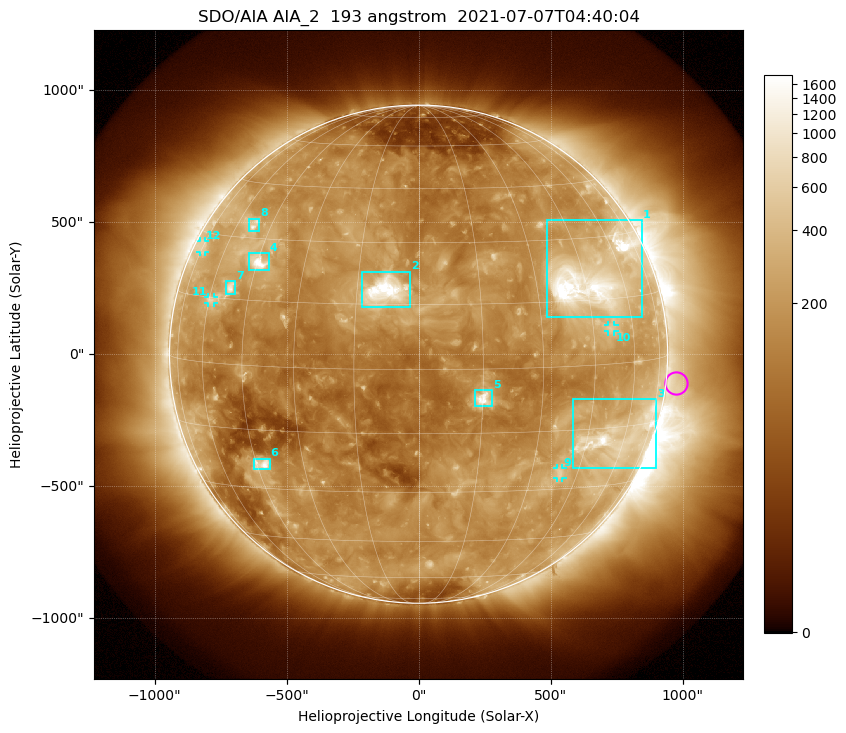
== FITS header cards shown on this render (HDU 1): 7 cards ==
TELESCOP= 'SDO/AIA '           / For AIA: SDO/AIA
INSTRUME= 'AIA_2   '           / For AIA: AIA_ATA1, AIA_ATA2, AIA_ATA3 or AIA_AT
WAVELNTH=                  193 / [angstrom] Wavelength
WAVEUNIT= 'angstrom'           / Wavelength unit: angstrom
DATE-OBS= '2021-07-07T04:40:04.843' / [ISO] Date when observation started; ISO 8
CTYPE1  = 'HPLN-TAN'           / CTYPE1: HPLN
CTYPE2  = 'HPLT-TAN'           / CTYPE2: HPLT

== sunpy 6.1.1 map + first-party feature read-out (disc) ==
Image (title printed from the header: SDO/AIA AIA_2  193 angstrom  2021-07-07T04:40:04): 1024 x 1024 px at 2.4 arcsec/px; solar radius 944 arcsec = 393 px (full disc in frame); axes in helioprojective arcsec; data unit not stated in the header (colour bar unlabelled)
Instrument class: DISC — disc imager (sunpy class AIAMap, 193 A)
Bright regions (active regions / flare kernels): reference = the median radial profile (limb darkening/brightening removed); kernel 9 px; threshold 5 sigma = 319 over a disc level ~158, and >= 1.15x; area >= 12 px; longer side >= 9 px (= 22 arcsec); searched inside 0.97 R_sun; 12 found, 12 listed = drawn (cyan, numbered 1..; 4 of them under ~33 arcsec drawn as corner ticks so the feature stays visible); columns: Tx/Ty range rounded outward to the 5 arcsec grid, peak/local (2 s.f.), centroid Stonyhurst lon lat
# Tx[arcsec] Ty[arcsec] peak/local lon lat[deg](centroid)
1 485..845 140..510 16 +48 +20
2 -215..-30 175..315 22 -8 +18
3 580..900 -430..-170 10 +57 -18
4 -645..-565 320..385 11 -45 +24
5 210..280 -200..-135 11 +15 -7
6 -625..-565 -440..-395 8.2 -43 -24
7 -730..-695 225..275 5.8 -52 +18
8 -645..-605 465..515 4.7 -52 +33
9 525..545 -470..-430 3.4 +39 -26
10 715..745 85..110 3.4 +51 +8
11 -800..-775 195..215 3.3 -59 +14
12 -830..-805 385..430 2.6 -75 +26
Off-limb structures (1.02-1.3 R_sun): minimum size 162 px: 3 found; the strongest spans PA ~220..320 deg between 1.02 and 1.3 R_sun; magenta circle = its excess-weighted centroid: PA ~265 deg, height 1.04 R_sun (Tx ~975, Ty ~-110 arcsec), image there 1.5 x the reference